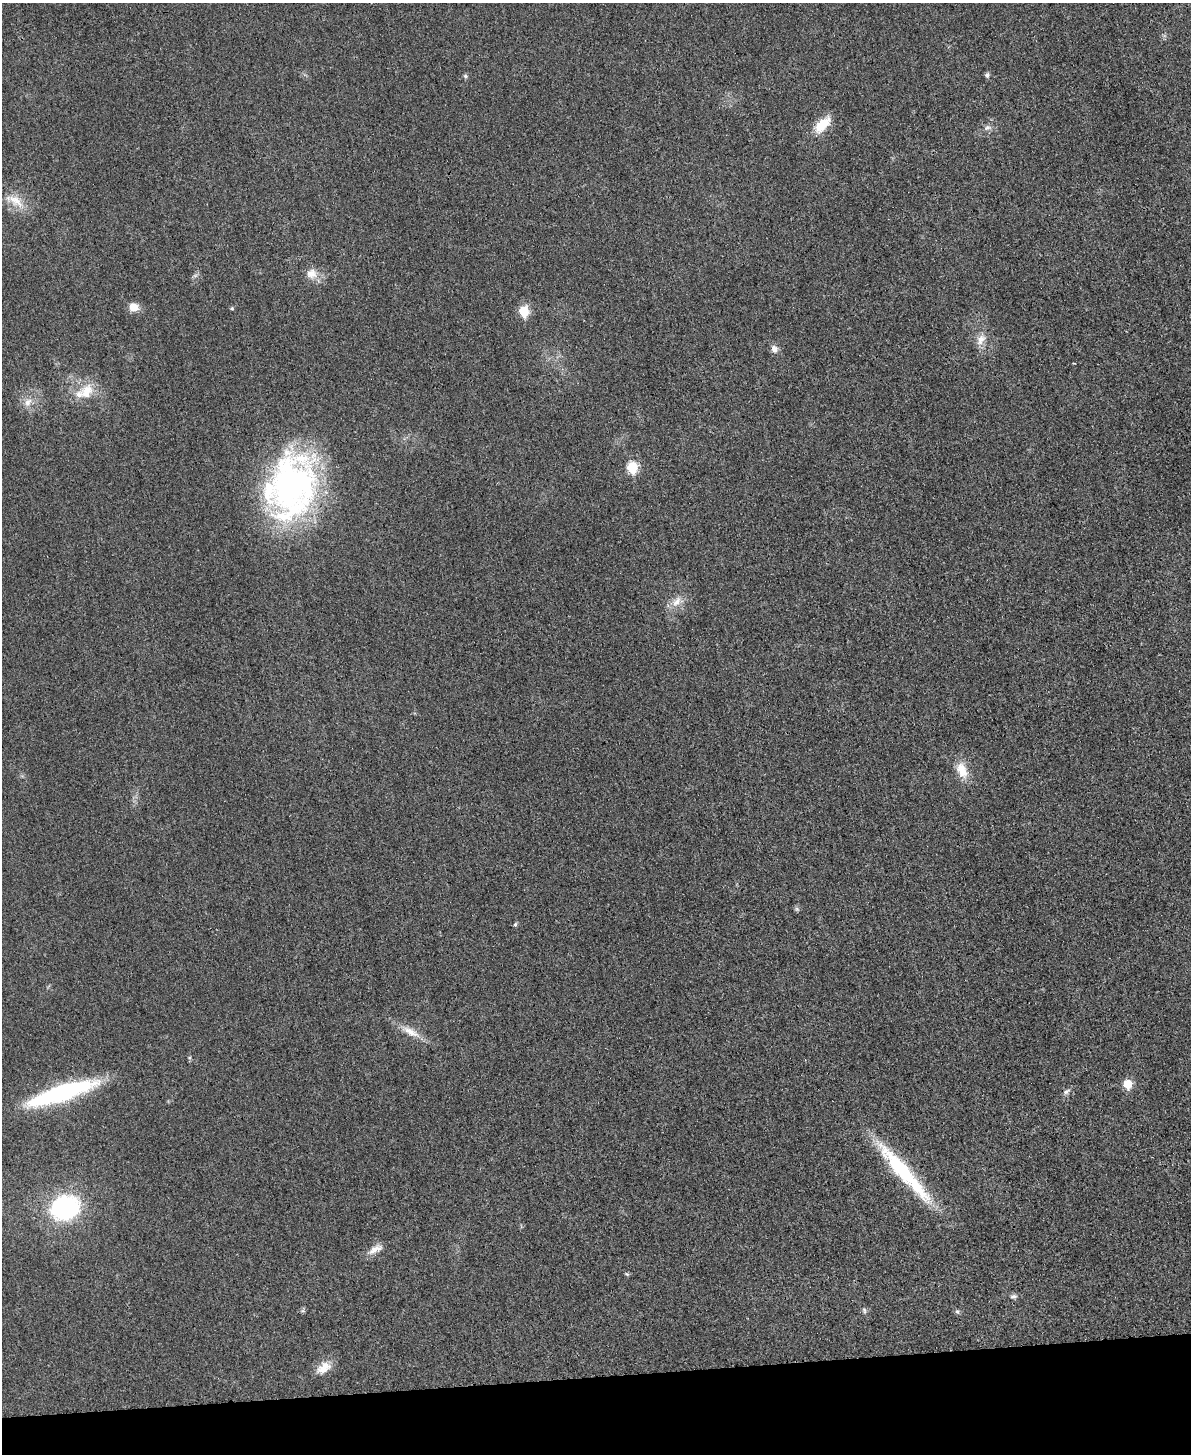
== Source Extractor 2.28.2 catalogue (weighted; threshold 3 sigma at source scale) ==
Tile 10 of 4 x 3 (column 2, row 3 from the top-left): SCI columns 1205-2393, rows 253-1704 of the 4773 x 4748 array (HDU 1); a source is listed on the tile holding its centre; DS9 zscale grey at full resolution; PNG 1193 x 1456 px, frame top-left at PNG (2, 3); no overlay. Shown black and unused: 5% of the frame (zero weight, under 3 of 4 exposures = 1% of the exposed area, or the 3 px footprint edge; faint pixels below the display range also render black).
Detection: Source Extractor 2.28.2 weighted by HDU 2 'WHT'; one run over the whole footprint, this tile lists its part. Background 0.0307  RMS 0.0059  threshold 0.0266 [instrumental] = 3 sigma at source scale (4.5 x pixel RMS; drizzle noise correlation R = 1.50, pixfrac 1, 0.05/0.05 arcsec/px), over >= 5 px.
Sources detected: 33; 1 inside a brighter listed object's ellipse — not listed separately; the other 32 listed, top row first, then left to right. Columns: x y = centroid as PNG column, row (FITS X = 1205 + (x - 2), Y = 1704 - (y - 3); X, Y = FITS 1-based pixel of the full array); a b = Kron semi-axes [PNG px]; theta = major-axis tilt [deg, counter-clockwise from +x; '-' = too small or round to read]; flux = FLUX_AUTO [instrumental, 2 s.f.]
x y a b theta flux
987 75 6 6 - 1.4
465 76 6 5 - 1.1
822 125 24 12 46 13
987 128 10 7 13 2.4
15 201 31 13 -31 12
311 274 17 14 -16 7.1
134 307 11 9 -16 6.5
232 308 5 5 - 0.86
524 311 6 6 - 26
981 339 18 10 63 6
774 349 10 8 -64 3.4
87 391 23 17 65 13
28 402 13 10 55 5.3
632 467 6 6 - 36
292 486 74 51 74 200
677 602 17 10 51 6.4
962 770 23 13 -67 10
797 909 7 4 -45 1.1
515 924 5 5 - 1.1
410 1032 30 9 -28 9
1128 1084 6 6 - 16
1066 1092 10 5 34 1.9
61 1093 71 15 18 84
904 1172 93 14 -49 56
65 1208 30 24 22 79
375 1249 23 9 28 5.3
627 1274 7 4 -27 0.82
1013 1296 10 5 9 1.6
864 1310 8 5 -72 1.3
303 1311 6 4 -17 0.94
957 1312 7 5 -66 1.1
323 1368 21 13 33 7.9